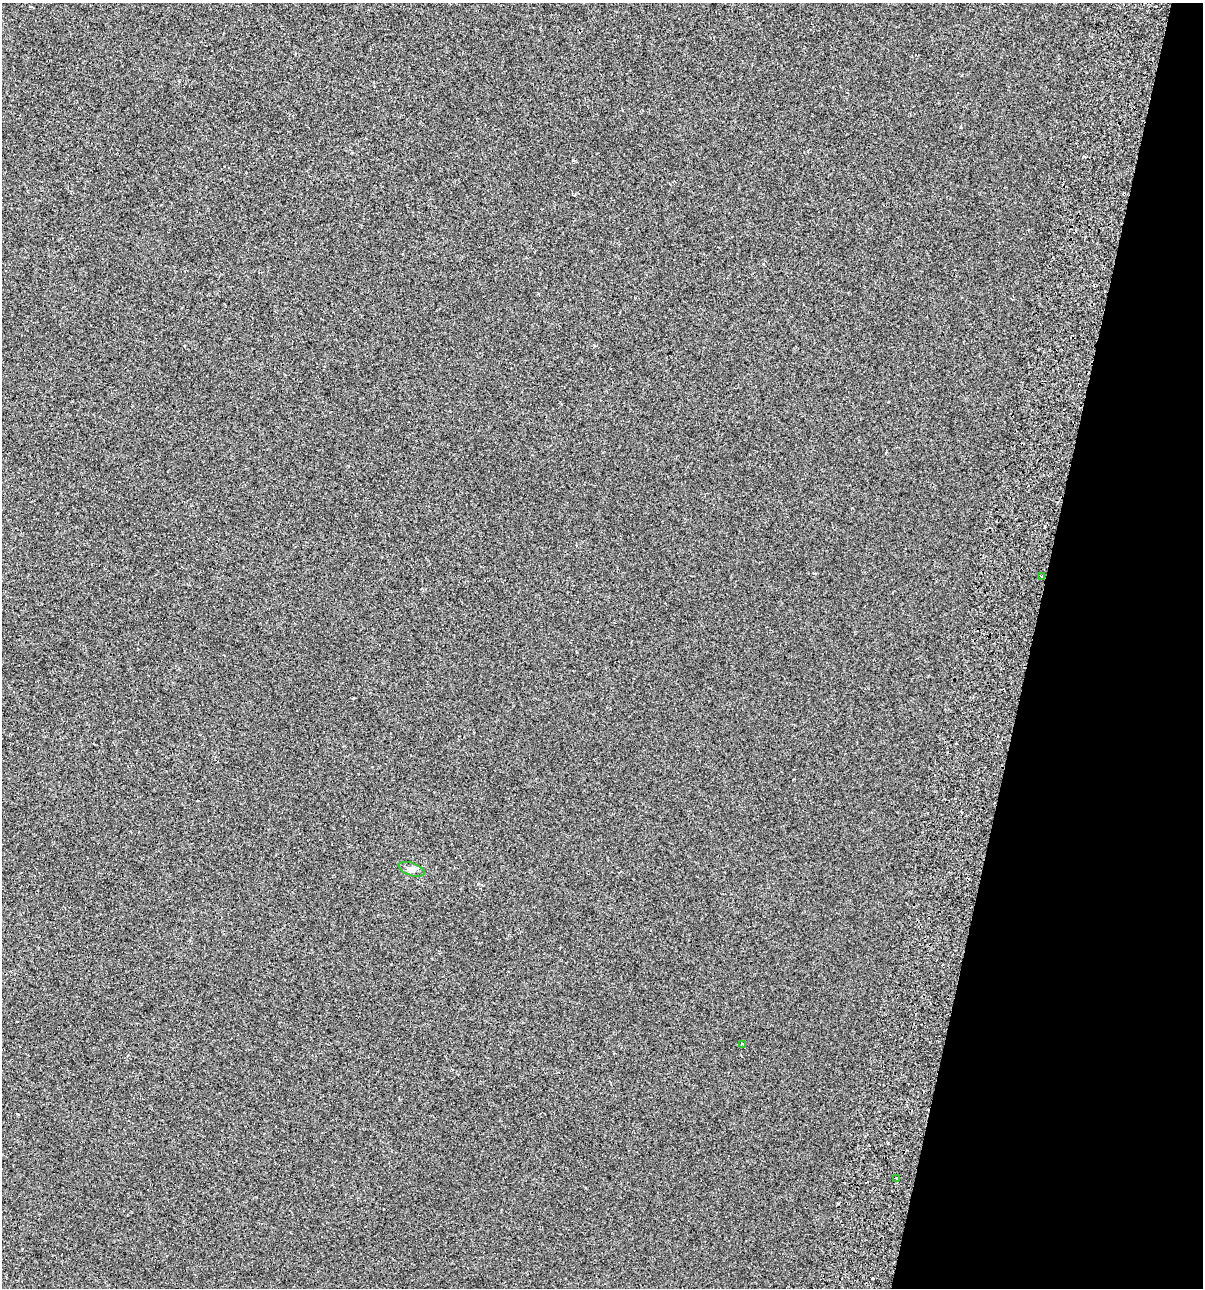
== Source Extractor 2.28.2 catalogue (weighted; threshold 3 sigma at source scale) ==
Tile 8 of 4 x 4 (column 4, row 2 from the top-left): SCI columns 3991-5191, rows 2663-3948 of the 5520 x 5333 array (HDU 1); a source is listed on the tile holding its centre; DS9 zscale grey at full resolution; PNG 1205 x 1290 px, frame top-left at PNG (2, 3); each listed source drawn as its Kron ellipse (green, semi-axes under 4 px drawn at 4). Shown black and unused: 14% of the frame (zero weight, under 2 of 3 exposures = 7% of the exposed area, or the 3 px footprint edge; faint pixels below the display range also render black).
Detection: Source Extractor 2.28.2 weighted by HDU 2 'WHT'; one run over the whole footprint, this tile lists its part. Background -6.32e-04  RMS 0.0045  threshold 0.0204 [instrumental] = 3 sigma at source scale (4.5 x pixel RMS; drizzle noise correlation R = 1.50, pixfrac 1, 0.0396/0.0396 arcsec/px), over >= 5 px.
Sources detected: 6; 2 cosmic-ray / hot-pixel residue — neither listed nor drawn; the other 4 listed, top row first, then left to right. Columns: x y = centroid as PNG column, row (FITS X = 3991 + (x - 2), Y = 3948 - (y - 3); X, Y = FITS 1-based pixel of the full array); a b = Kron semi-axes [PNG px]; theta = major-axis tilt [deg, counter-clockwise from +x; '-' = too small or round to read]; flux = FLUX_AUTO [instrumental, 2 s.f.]
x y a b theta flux
1042 576 4 3 - 0.66
412 869 13 6 -20 1.7
743 1044 4 3 - 1.1
897 1178 3 3 - 1.7
Overlapping masked pixels (flux is a lower limit): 1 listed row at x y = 1042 576